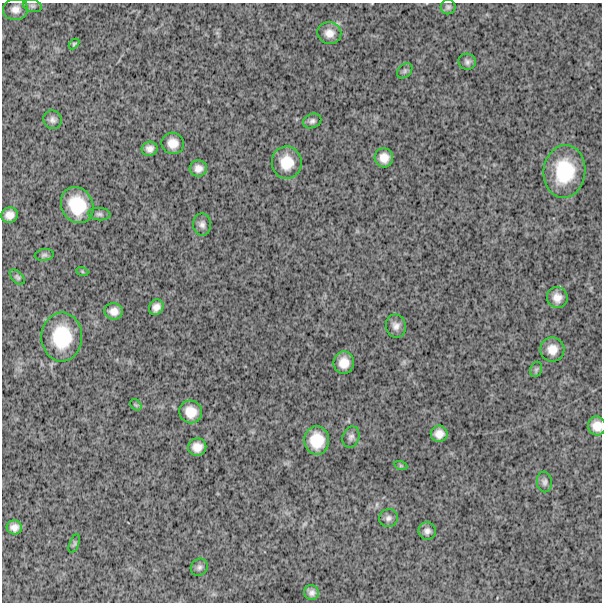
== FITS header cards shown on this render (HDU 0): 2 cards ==
NAXIS1  =                  600
NAXIS2  =                  600

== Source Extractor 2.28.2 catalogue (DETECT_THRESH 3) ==
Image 600 x 600 px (HDU 0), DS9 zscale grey, 1 PNG px = 1 image px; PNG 604 x 604 px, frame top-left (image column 1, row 600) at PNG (2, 3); each listed source drawn as its Kron ellipse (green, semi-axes under 4 px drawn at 4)
Background 1560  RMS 250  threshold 756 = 3 sigma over >= 5 px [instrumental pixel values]
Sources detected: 45; all 45 listed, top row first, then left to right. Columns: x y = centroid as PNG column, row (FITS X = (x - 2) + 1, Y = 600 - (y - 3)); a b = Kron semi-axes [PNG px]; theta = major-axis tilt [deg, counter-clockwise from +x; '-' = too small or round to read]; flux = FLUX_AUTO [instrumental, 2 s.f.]
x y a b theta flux
32 6 9 6 -11 49000
448 7 7 7 - 45000
15 9 12 10 2 120000
329 33 12 11 - 150000
74 44 6 4 45 23000
467 62 9 8 - 63000
405 71 9 6 43 43000
52 120 9 9 - 73000
312 121 9 7 21 56000
173 143 11 10 - 190000
150 149 8 7 - 88000
384 158 9 9 - 170000
287 162 16 15 - 360000
198 168 8 8 - 110000
564 171 26 21 84 930000
77 205 18 15 -63 640000
99 214 11 6 -6 58000
9 215 8 7 - 130000
202 224 11 9 -89 80000
44 255 9 5 8 44000
82 271 6 4 -20 20000
17 277 9 5 -45 37000
557 298 10 10 - 150000
156 307 8 6 54 110000
114 311 9 8 - 130000
396 326 11 10 - 100000
62 337 24 20 89 840000
552 350 12 12 - 190000
344 363 11 10 - 220000
536 369 8 6 69 37000
136 405 6 5 - 32000
191 412 12 11 - 240000
597 426 9 8 - 180000
439 434 8 8 - 140000
351 437 11 8 68 68000
317 440 14 12 -87 420000
197 447 9 8 - 160000
401 466 7 4 -18 23000
544 482 10 7 -82 60000
388 518 9 9 - 71000
14 527 7 7 - 110000
427 531 9 8 - 74000
74 543 10 4 69 37000
199 567 9 8 - 58000
311 592 7 7 - 72000
At the frame edge (FLAGS 8, measured only in part): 1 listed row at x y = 597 426